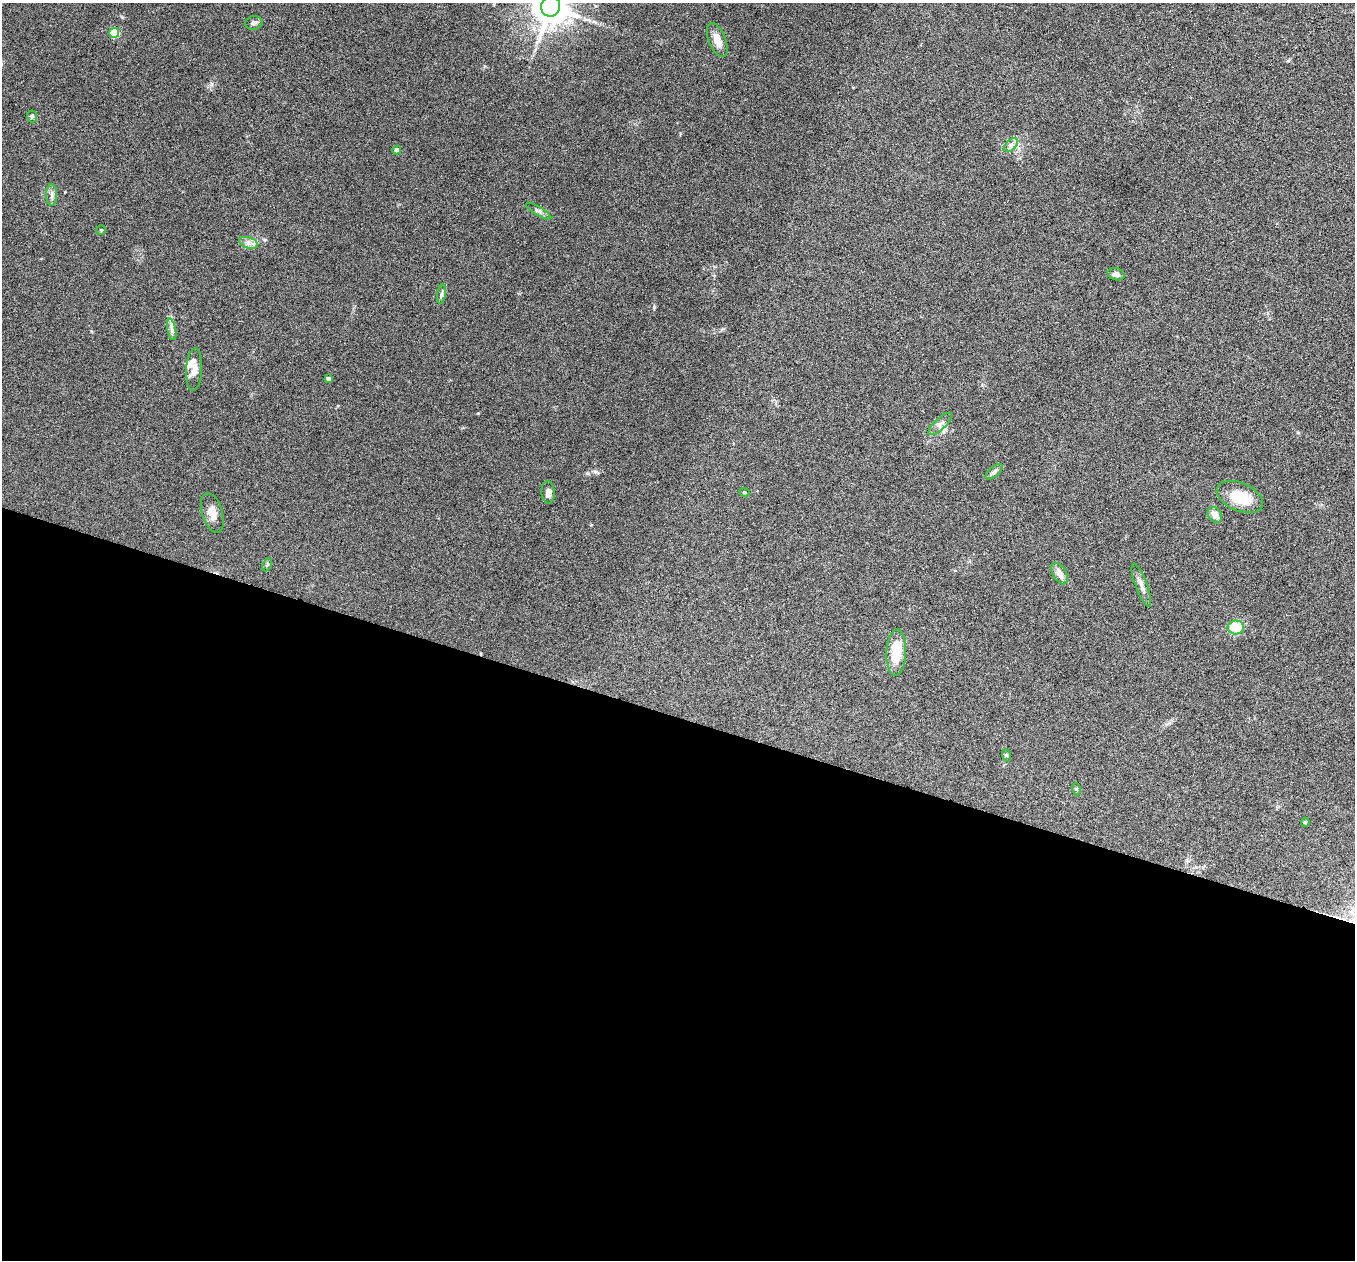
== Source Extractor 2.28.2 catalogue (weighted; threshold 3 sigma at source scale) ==
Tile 14 of 4 x 4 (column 2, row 4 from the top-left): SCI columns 1357-2709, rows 264-1521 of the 5417 x 5429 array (HDU 1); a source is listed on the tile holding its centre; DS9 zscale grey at full resolution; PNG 1357 x 1262 px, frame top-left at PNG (2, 3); each listed source drawn as its Kron ellipse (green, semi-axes under 4 px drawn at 4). Shown black and unused: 43% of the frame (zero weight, under 4 of 8 exposures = <1% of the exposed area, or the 3 px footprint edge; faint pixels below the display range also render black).
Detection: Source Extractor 2.28.2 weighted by HDU 2 'WHT'; one run over the whole footprint, this tile lists its part. Background 0.0761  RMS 0.0044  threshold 0.018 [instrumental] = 3 sigma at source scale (4.09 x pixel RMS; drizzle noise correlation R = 1.36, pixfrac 0.8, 0.05/0.05 arcsec/px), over >= 5 px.
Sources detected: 32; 1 inside a brighter listed object's ellipse — not listed separately; the other 31 listed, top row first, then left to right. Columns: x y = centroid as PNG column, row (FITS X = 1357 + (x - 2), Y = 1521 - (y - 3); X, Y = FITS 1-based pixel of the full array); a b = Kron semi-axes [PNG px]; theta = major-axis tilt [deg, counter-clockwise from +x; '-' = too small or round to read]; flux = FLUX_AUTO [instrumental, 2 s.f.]
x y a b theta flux
551 7 10 9 - 1100
254 23 8 7 - 1.1
114 33 5 5 - 16
717 40 18 8 -68 4.3
32 116 6 5 - 0.69
1011 145 8 5 45 1.3
397 150 4 4 - 2.2
52 195 11 5 -90 1.5
539 211 14 4 -31 1.3
101 230 4 4 - 0.43
249 243 9 5 -19 1.6
1116 274 8 6 -15 1.7
441 294 9 4 79 0.93
172 329 11 4 -79 1.4
194 369 21 8 87 3.3
328 379 4 4 - 0.91
940 424 15 5 43 1.7
994 472 10 5 41 0.99
548 492 11 6 -85 1.9
745 492 5 3 - 0.44
1240 497 24 14 -24 11
212 513 20 10 -73 3.8
1215 515 8 6 -55 2.7
267 565 7 4 65 0.53
1059 573 12 7 -61 2.9
1141 585 23 6 -70 2.4
1236 627 8 7 - 9.8
896 653 23 10 88 12
1006 755 6 4 -70 0.46
1076 789 6 4 -71 0.52
1305 822 4 4 - 0.52
Isophote crosses this tile's border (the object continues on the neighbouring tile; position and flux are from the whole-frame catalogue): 1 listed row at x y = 551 7
Unlisted compact peaks at least as high as the median listed source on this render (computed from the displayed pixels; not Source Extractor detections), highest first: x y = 654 307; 478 413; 265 240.